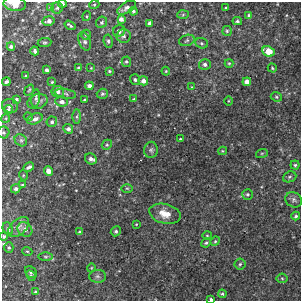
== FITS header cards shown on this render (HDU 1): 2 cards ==
NAXIS1  =                  299
NAXIS2  =                  299

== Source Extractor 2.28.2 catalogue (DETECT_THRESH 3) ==
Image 299 x 299 px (HDU 1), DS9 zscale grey, 1 PNG px = 1 image px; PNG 303 x 303 px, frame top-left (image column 1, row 299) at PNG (2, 2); each listed source drawn as its Kron ellipse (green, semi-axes under 4 px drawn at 4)
Background 0.0021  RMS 0.0036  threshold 0.0109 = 3 sigma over >= 5 px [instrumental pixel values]
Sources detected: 108; all 108 listed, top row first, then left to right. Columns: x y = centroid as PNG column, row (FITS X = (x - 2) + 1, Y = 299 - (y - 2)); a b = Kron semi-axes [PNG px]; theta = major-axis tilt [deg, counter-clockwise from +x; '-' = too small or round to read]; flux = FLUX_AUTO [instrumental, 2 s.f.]
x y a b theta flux
15 4 11 7 -8 2.4
62 4 4 4 - 0.75
94 5 5 3 - 0.2
50 7 3 3 - 0.18
57 8 6 5 - 0.42
126 8 10 5 31 1
226 8 3 2 - 0.22
133 11 4 3 - 0.45
183 15 6 4 3 0.28
249 15 4 3 - 0.31
87 16 5 3 - 0.21
121 19 4 4 - 1
49 21 6 5 - 0.85
237 21 5 3 - 0.5
102 22 6 5 - 0.36
150 23 4 3 - 0.76
70 25 6 3 -34 0.43
119 31 6 5 - 0.92
227 31 5 4 - 0.36
86 35 5 4 - 0.39
123 36 7 7 - 0.66
187 40 8 5 19 0.54
85 41 10 5 -70 0.77
108 41 7 4 -81 0.41
44 43 7 4 6 0.33
202 43 6 5 - 0.43
11 47 4 3 - 0.62
35 51 4 3 - 0.48
268 51 6 5 - 4.4
126 62 5 4 - 0.37
229 63 4 4 - 0.26
205 64 6 5 - 0.74
79 68 4 3 - 0.49
91 68 4 4 - 0.2
272 68 5 3 - 0.28
47 70 4 3 - 0.65
109 71 3 3 - 0.24
166 71 4 4 - 0.24
26 76 3 3 - 0.3
135 80 5 5 - 0.48
143 81 5 4 - 1.1
6 82 4 3 - 0.51
52 82 3 3 - 0.22
247 82 4 4 - 1.6
89 86 4 4 - 0.97
192 87 4 3 - 0.25
29 90 6 3 53 0.27
58 92 6 5 - 0.78
65 94 11 4 -9 0.48
102 94 5 5 - 0.44
276 97 6 4 -23 0.36
36 98 9 4 84 0.6
16 99 3 3 - 0.35
134 99 4 3 - 0.28
85 100 3 3 - 0.31
38 101 10 7 18 0.92
228 101 5 3 - 0.23
62 102 6 5 - 1
10 106 8 7 - 0.93
8 109 4 4 - 0.42
77 116 7 4 90 0.46
28 117 4 4 - 0.31
6 118 4 3 - 0.23
35 119 8 5 22 1.1
52 122 5 5 - 0.52
68 129 5 4 - 0.65
3 132 6 6 - 0.43
180 139 4 3 - 0.23
21 140 7 5 -43 0.49
107 145 5 4 - 0.39
151 150 8 7 - 0.59
223 151 4 4 - 0.26
262 153 6 4 18 0.3
91 159 6 5 - 1
295 165 4 4 - 0.36
29 167 6 3 28 0.58
49 171 5 4 - 1.7
23 175 5 3 - 0.22
290 177 7 5 22 0.49
22 185 4 3 - 0.24
127 188 5 3 - 0.26
16 189 5 4 - 0.52
248 194 5 5 - 0.42
294 200 8 7 - 0.69
165 214 16 9 -14 2.9
296 216 4 4 - 0.39
136 224 3 2 - 0.2
19 227 12 7 42 1.1
8 229 7 5 -65 0.57
25 229 8 6 -41 0.97
116 231 5 4 - 0.48
79 232 3 3 - 0.37
207 235 4 4 - 0.25
4 236 4 4 - 0.41
215 241 5 4 - 0.32
206 243 5 4 - 0.39
9 247 5 4 - 0.36
27 251 5 3 - 0.23
46 257 7 3 0 0.29
240 264 5 5 - 0.43
91 268 4 3 - 0.18
31 272 7 5 -47 0.54
31 276 5 4 - 0.38
97 276 8 6 -1 0.69
282 278 5 5 - 0.29
36 292 4 4 - 0.44
222 294 4 3 - 0.3
211 299 3 3 - 0.94
At the frame edge (FLAGS 8, measured only in part): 5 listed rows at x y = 15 4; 62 4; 3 132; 4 236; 211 299